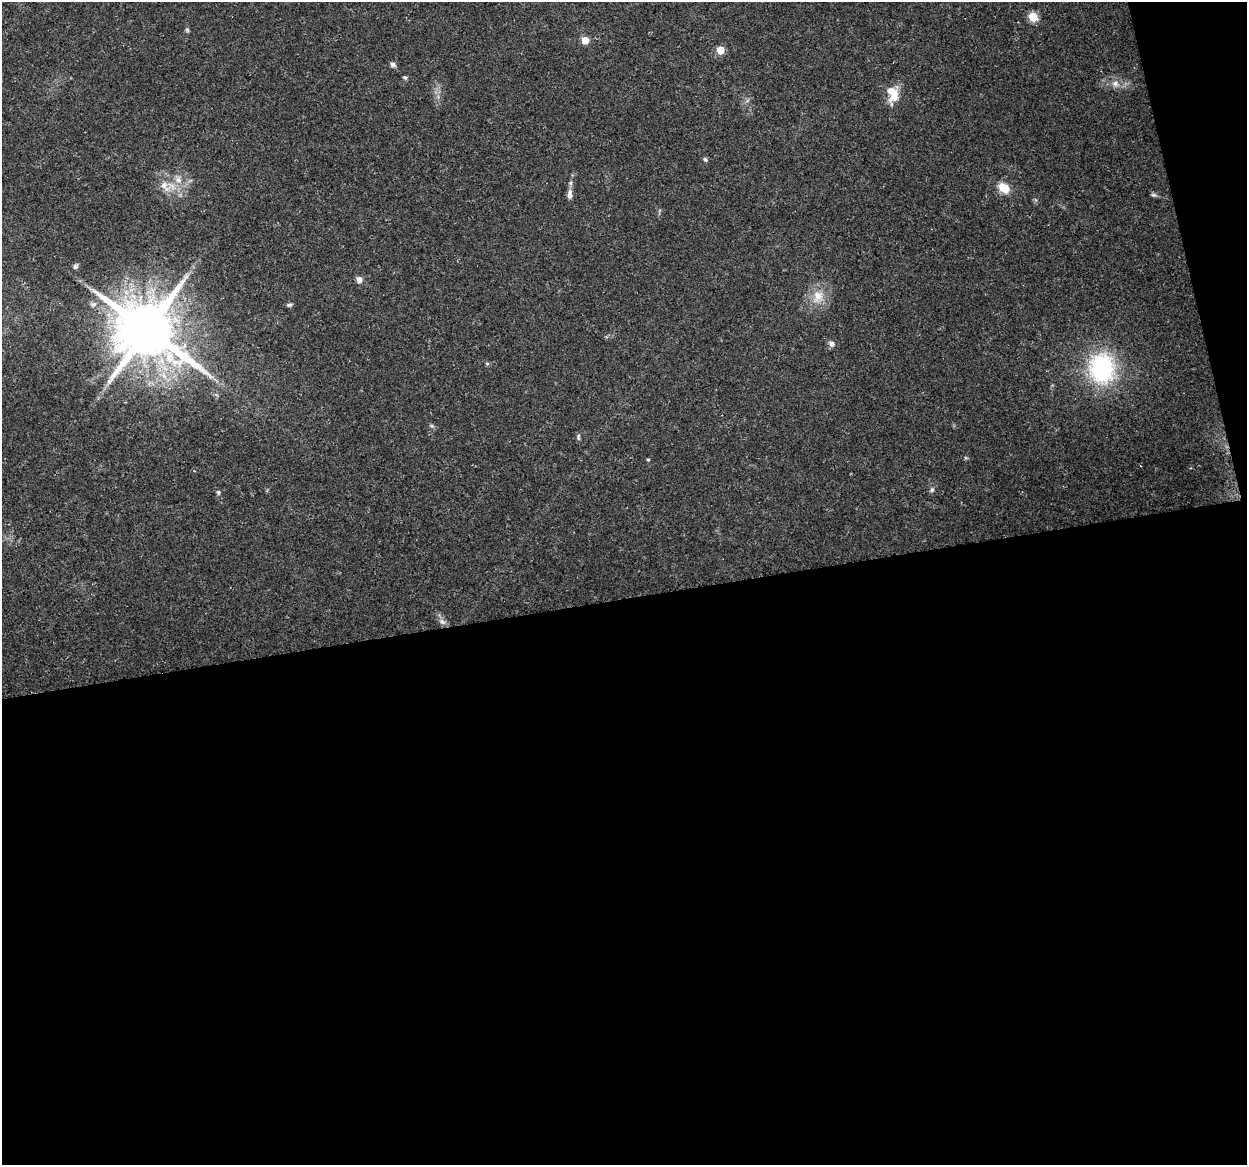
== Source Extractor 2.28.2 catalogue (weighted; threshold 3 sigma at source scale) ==
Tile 16 of 4 x 4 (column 4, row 4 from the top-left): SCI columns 3737-4981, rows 33-1195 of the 4981 x 4766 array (HDU 1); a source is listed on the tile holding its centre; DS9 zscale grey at full resolution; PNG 1249 x 1167 px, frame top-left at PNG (2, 2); no overlay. Shown black and unused: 51% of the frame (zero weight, under 3 of 5 exposures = <1% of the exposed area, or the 3 px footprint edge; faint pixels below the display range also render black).
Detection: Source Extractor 2.28.2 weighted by HDU 2 'WHT'; one run over the whole footprint, this tile lists its part. Background 0.025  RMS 0.0033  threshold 0.0147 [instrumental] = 3 sigma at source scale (4.5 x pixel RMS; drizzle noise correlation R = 1.50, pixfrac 1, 0.0396/0.0396 arcsec/px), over >= 5 px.
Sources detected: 29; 1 inside a brighter object's white glare — not listed; the other 28 listed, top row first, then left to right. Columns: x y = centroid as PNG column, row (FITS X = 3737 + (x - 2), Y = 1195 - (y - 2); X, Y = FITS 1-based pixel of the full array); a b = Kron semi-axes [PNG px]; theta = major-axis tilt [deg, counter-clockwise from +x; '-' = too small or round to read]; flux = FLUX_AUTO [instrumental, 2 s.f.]
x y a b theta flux
1033 17 6 5 - 14
187 30 6 5 - 0.5
585 40 5 5 - 6.6
720 50 5 5 - 7.6
393 64 7 6 - 1
405 78 5 4 - 0.63
1115 84 12 8 -21 2.3
894 94 23 9 72 5.4
705 159 7 5 -45 0.61
178 180 12 9 -74 3
165 186 20 10 -49 4.4
1004 188 14 10 -41 5
570 194 14 7 89 1.9
1154 195 8 5 -9 0.72
75 266 7 5 67 0.82
359 279 7 7 - 1.7
818 296 21 16 71 6.6
289 305 8 5 2 0.66
147 330 19 16 -32 2600
832 344 8 6 -41 1.5
487 364 5 5 - 0.5
1102 368 33 28 -86 40
432 426 8 5 -36 0.64
578 437 10 4 -86 0.66
648 460 4 3 - 0.36
932 490 7 5 68 0.69
218 492 6 5 - 0.68
442 622 10 7 -37 1.5